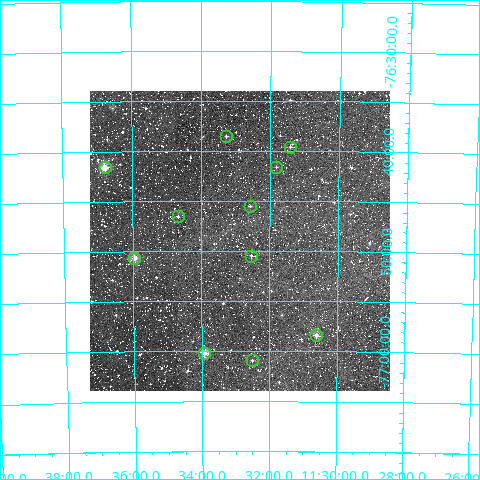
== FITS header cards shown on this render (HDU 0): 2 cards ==
NAXIS1  =                  300
NAXIS2  =                  300

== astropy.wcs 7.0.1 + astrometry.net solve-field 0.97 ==
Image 300 x 300 px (HDU 0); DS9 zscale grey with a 90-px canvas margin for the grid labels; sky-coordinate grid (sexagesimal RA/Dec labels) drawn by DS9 from the SOLVED WCS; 11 Tycho-2 reference stars matched to detected sources circled (green)
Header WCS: RA---TAN/DEC--TAN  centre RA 11:32:53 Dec -76:49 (173.22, -76.82 deg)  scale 6 arcsec/px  FOV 30.0' x 30.0'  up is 0 deg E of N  parity normal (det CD < 0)
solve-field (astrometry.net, Tycho-2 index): VERIFIED the header's WCS against the Tycho-2 star catalogue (verified at 2 index scales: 9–11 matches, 0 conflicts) and refined it, rather than solving blind
Solved WCS: RA---TAN-SIP/DEC--TAN-SIP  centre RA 11:32:53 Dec -76:49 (173.22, -76.82 deg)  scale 6 arcsec/px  FOV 30.0' x 30.0'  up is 0 deg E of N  parity normal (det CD < 0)
The solver's refit moves the header's centre by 1.6 arcsec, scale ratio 1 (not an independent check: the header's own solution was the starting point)
Tycho-2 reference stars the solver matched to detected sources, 11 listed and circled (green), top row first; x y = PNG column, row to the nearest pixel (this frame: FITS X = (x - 90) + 1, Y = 300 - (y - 91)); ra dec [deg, ICRS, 3 dp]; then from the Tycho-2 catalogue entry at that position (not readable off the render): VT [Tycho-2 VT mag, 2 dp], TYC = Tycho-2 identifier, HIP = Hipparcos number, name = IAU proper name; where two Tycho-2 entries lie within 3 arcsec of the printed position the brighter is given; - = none
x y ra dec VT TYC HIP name
226 136 173.318 -76.642 11.67 9411-1247-1 - -
290 147 172.856 -76.660 11.70 9411-785-1 - -
105 167 174.196 -76.692 9.53 9411-1391-1 - -
276 167 172.955 -76.693 11.89 9411-1235-1 - -
250 206 173.144 -76.759 12.20 9411-1332-1 - -
178 216 173.670 -76.775 11.65 9411-1119-1 - -
251 256 173.134 -76.841 10.55 9411-1019-1 - -
134 258 173.990 -76.844 9.83 9411-1154-1 - -
316 335 172.653 -76.973 9.98 9415-155-1 - -
204 353 173.481 -77.003 9.98 9415-149-1 - -
252 360 173.127 -77.015 11.05 9415-137-1 - -